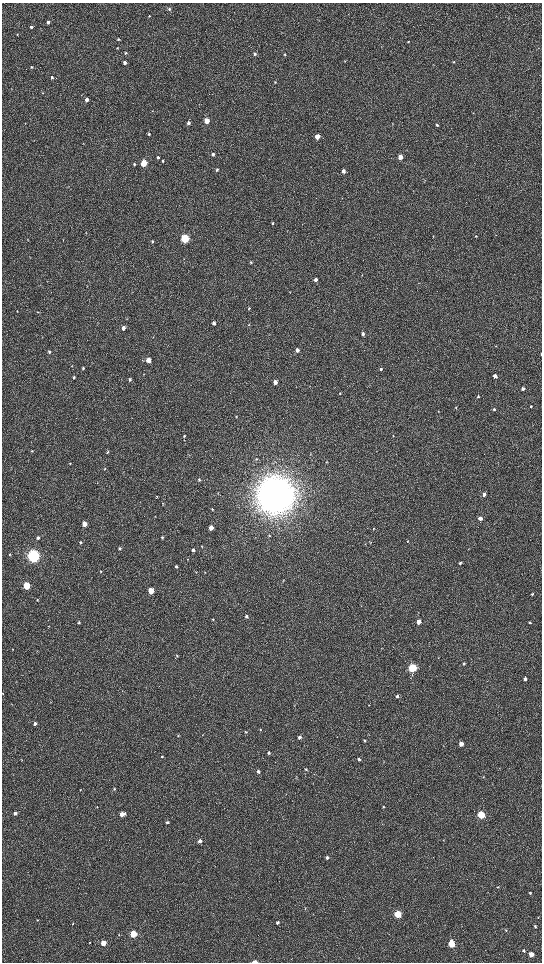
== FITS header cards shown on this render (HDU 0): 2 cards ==
NAXIS1  =                 1080 / length of data axis 1
NAXIS2  =                 1920 / length of data axis 2

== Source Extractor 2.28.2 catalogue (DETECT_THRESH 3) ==
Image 1080 x 1920 px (HDU 0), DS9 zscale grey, zoomed out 1/2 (1 PNG px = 2 x 2 image px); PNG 544 x 964 px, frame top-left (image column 1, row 1919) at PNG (2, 3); no overlay
Background 525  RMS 36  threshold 109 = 3 sigma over >= 5 px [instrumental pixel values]
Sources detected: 178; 6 cannot appear on this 1/2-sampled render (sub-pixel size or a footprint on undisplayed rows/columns) and are not listed; the other 172 listed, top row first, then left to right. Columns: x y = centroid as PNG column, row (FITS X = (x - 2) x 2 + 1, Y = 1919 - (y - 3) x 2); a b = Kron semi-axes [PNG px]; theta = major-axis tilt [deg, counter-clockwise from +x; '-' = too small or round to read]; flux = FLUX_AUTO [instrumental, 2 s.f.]
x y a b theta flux
169 9 4 4 - 9.5e+03
149 16 3 2 - 5.3e+03
48 22 4 3 - 1.4e+04
31 27 3 3 - 1.3e+04
17 34 3 2 - 4.1e+03
118 39 4 3 - 7.6e+03
408 42 3 2 - 6.0e+03
117 48 3 2 - 6.7e+03
126 53 3 3 - 6.7e+03
255 54 4 3 - 9.8e+03
284 54 3 3 - 5.0e+03
124 62 4 3 - 2.3e+04
454 62 3 3 - 5.3e+03
31 67 4 3 - 6.9e+03
52 77 3 3 - 1.0e+04
275 82 3 3 - 5.6e+03
11 89 3 2 - 3.1e+03
42 93 3 2 - 4.0e+03
86 100 3 3 - 3.3e+04
152 111 3 2 - 3.3e+03
473 113 3 2 - 3.2e+03
207 121 4 3 - 1.3e+05
25 123 3 2 - 2.4e+03
188 123 4 3 - 2.5e+04
392 123 3 2 - 3.1e+03
437 125 3 3 - 1.2e+04
149 134 3 3 - 9.5e+03
317 136 4 3 - 9.9e+04
213 154 4 3 - 1.3e+04
158 157 3 3 - 1.3e+04
400 157 3 3 - 6.2e+04
163 161 4 3 - 7.4e+03
143 163 4 3 - 2.7e+05
134 164 4 3 - 1.1e+04
217 170 4 3 - 1.0e+04
343 171 4 3 - 3.5e+04
273 223 3 3 - 8.4e+03
476 236 3 3 - 6.7e+03
185 238 4 3 - 8.8e+05
27 240 3 2 - 2.8e+03
152 241 3 3 - 9.6e+03
251 262 4 3 - 9.5e+03
315 280 4 3 - 2.8e+04
289 292 3 2 - 2.6e+03
249 308 4 3 - 6.4e+03
17 311 2 2 - 2.9e+03
37 312 3 3 - 4.2e+03
127 319 3 2 - 2.9e+03
214 323 4 3 - 3.1e+04
249 325 3 2 - 4.0e+03
123 328 4 3 - 3.7e+04
363 334 4 3 - 2.0e+04
153 337 3 2 - 3.0e+03
496 346 3 2 - 4.1e+03
297 350 3 3 - 3.0e+04
49 352 4 3 - 1.1e+04
541 354 3 2 - 5.9e+03
148 360 4 3 - 1.2e+05
72 366 4 3 - 4.4e+03
83 368 4 3 - 1.1e+04
381 369 3 3 - 1.2e+04
143 374 3 2 - 2.8e+03
495 376 3 3 - 4.0e+04
74 377 3 3 - 1.1e+04
130 379 4 3 - 1.4e+04
275 382 4 3 - 4.5e+04
523 389 3 3 - 2.2e+04
340 393 3 2 - 5.1e+03
478 397 3 3 - 1.1e+04
531 406 4 3 - 9.3e+03
456 408 3 3 - 5.2e+03
494 409 3 3 - 7.6e+03
236 417 4 3 - 4.6e+03
184 436 4 3 - 7.7e+03
393 436 3 2 - 4.1e+03
32 451 4 3 - 5.5e+03
108 452 4 3 - 6.1e+03
310 454 3 2 - 3.2e+03
256 459 4 4 - 9.5e+03
326 462 4 3 - 4.8e+03
70 464 3 3 - 4.2e+03
104 469 4 3 - 6.5e+03
199 479 4 4 - 9.0e+03
218 493 3 2 - 3.5e+03
484 494 4 3 - 2.2e+04
275 495 14 13 - 2.0e+07
157 497 4 2 - 4.8e+03
163 504 4 3 - 4.9e+03
212 509 3 3 - 5.7e+03
480 518 4 3 - 2.8e+04
84 524 4 3 - 7.0e+04
211 528 3 3 - 5.9e+04
373 529 3 3 - 4.9e+03
269 535 4 3 - 5.2e+03
38 538 4 3 - 1.6e+04
162 538 4 3 - 1.0e+04
407 541 4 3 - 4.9e+03
80 542 4 3 - 9.8e+03
370 542 4 3 - 6.2e+03
365 544 3 2 - 3.8e+03
201 546 3 2 - 3.7e+03
120 548 3 3 - 1.3e+04
193 550 4 3 - 1.7e+04
10 554 4 3 - 6.7e+03
33 556 5 4 - 2.8e+06
187 559 3 3 - 3.5e+03
460 563 4 3 - 9.5e+03
176 567 3 3 - 1.1e+04
101 571 3 3 - 5.0e+03
196 572 4 2 - 4.6e+03
204 572 3 1 - 2.7e+03
283 580 4 3 - 5.0e+03
27 586 4 3 - 4.0e+05
151 591 4 3 - 1.8e+05
532 594 3 3 - 7.3e+03
37 600 4 3 - 5.0e+03
361 606 3 2 - 2.7e+03
246 616 4 3 - 1.4e+04
213 619 4 3 - 7.5e+03
419 622 3 3 - 6.8e+04
530 622 4 3 - 7.3e+03
79 623 3 3 - 8.0e+03
177 656 3 3 - 5.1e+03
438 658 3 2 - 3.3e+03
464 664 4 3 - 9.9e+03
412 668 4 4 - 8.4e+05
525 679 3 3 - 2.1e+04
3 693 3 2 - 3.3e+03
397 696 3 3 - 1.5e+04
369 705 3 2 - 2.5e+03
35 723 3 3 - 2.2e+04
260 730 3 2 - 3.4e+03
246 732 3 3 - 6.3e+03
202 735 3 2 - 2.9e+03
178 736 4 3 - 5.0e+03
300 737 4 3 - 2.2e+04
364 740 3 3 - 7.7e+03
461 744 3 3 - 7.1e+04
269 753 4 3 - 1.1e+04
162 757 3 2 - 5.8e+03
359 759 4 3 - 1.7e+04
21 760 3 2 - 3.4e+03
306 769 3 3 - 7.3e+03
258 771 4 3 - 1.5e+04
114 789 3 3 - 5.1e+03
80 790 3 2 - 3.3e+03
97 807 3 2 - 2.7e+03
383 807 3 3 - 5.0e+03
15 813 3 3 - 1.8e+04
122 814 5 3 - 5.7e+04
481 815 4 4 - 4.3e+05
167 822 4 3 - 1.2e+04
200 841 3 3 - 3.1e+04
327 857 3 3 - 1.8e+04
498 887 3 3 - 4.8e+03
530 893 3 3 - 6.2e+03
305 909 3 2 - 3.5e+03
398 914 4 3 - 3.7e+05
538 917 3 2 - 3.3e+03
37 920 3 3 - 3.8e+03
73 923 3 2 - 4.6e+03
277 923 3 3 - 1.6e+04
535 926 4 3 - 1.0e+04
506 930 4 2 - 4.4e+03
133 934 4 3 - 4.3e+05
119 935 3 2 - 4.6e+03
89 942 3 2 - 2.9e+03
103 943 3 3 - 1.1e+05
451 944 4 3 - 2.6e+05
524 951 4 3 - 1.2e+04
531 954 4 3 - 7.6e+04
255 962 5 2 - 2.6e+04
At the frame edge (FLAGS 8, measured only in part): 3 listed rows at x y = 541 354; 3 693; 255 962
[6 sub-pixel or undisplayed-footprint detections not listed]